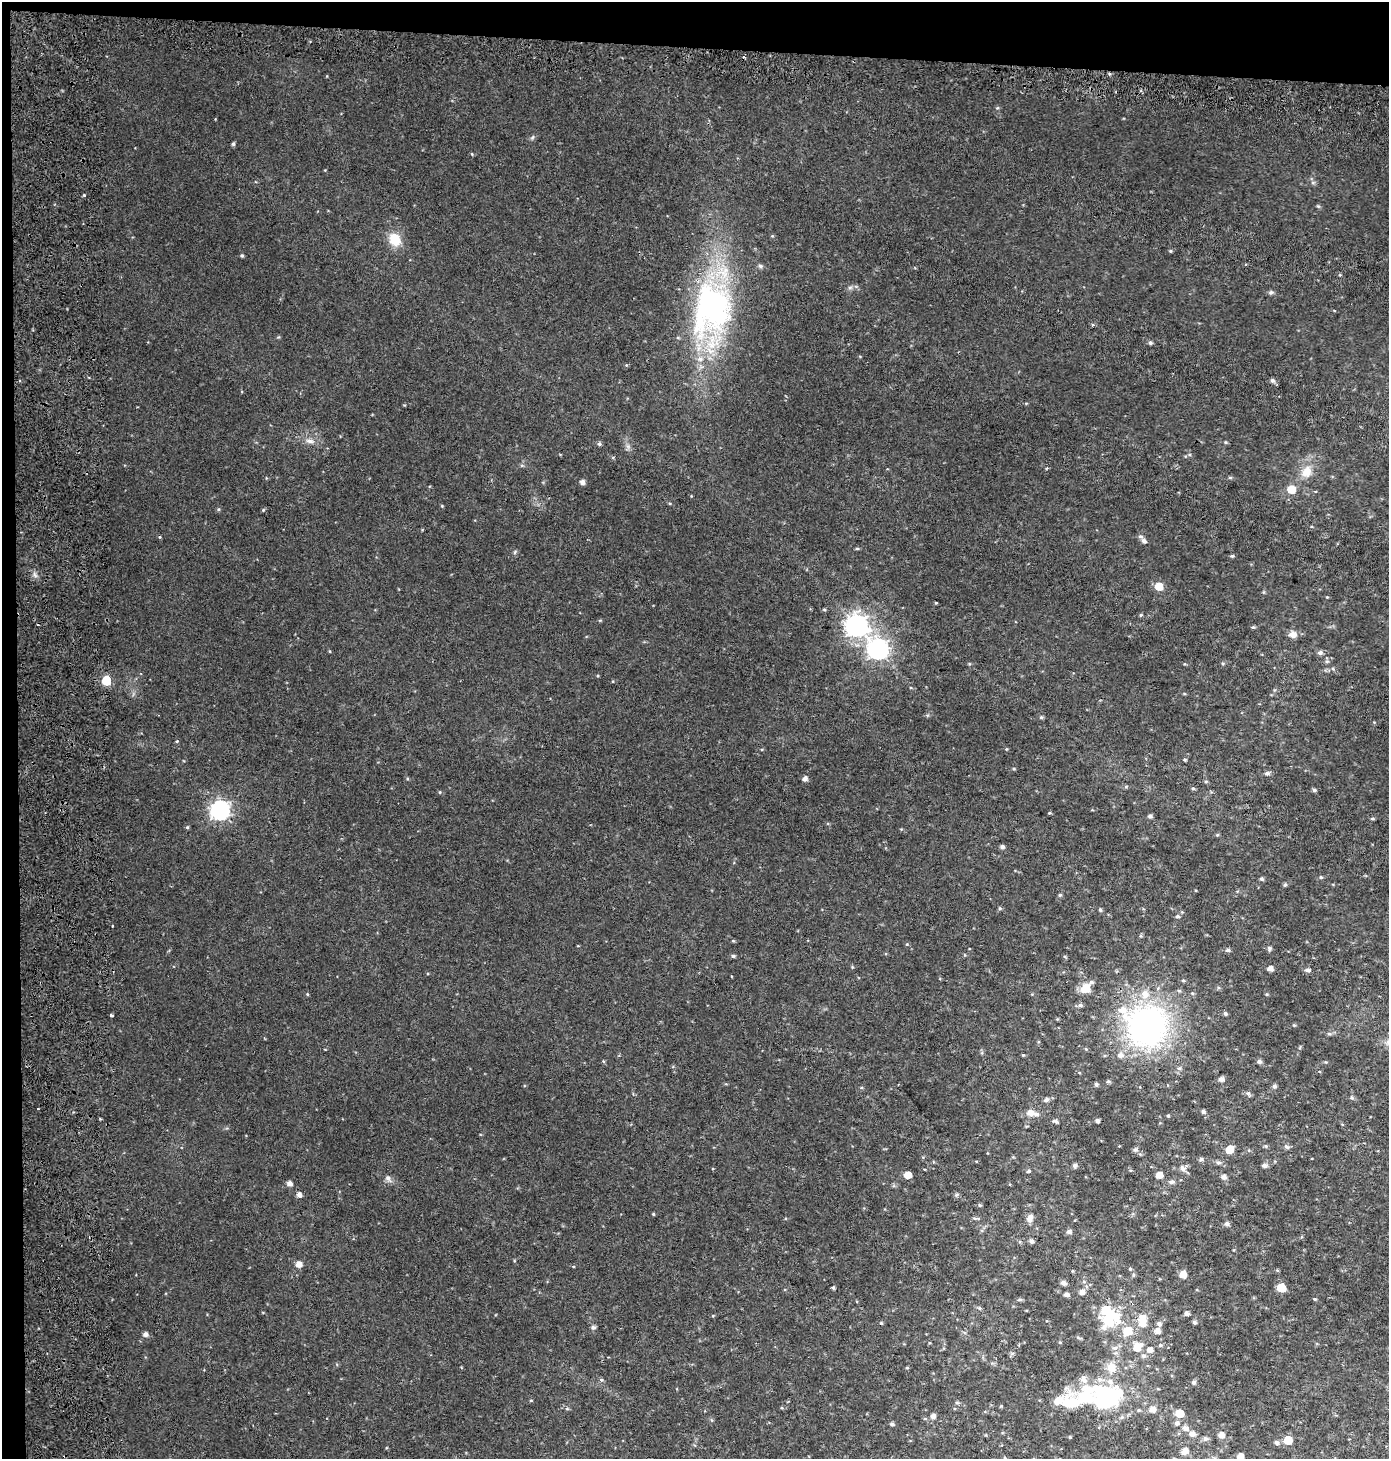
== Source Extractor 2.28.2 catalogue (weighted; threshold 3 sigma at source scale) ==
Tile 1 of 3 x 3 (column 1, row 1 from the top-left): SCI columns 334-1720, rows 2977-4433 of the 4819 x 4478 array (HDU 1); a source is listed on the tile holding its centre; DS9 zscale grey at full resolution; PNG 1391 x 1461 px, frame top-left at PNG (2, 2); no overlay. Shown black and unused: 4% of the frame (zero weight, under 2 of 3 exposures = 6% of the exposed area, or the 3 px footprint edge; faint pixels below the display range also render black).
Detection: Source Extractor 2.28.2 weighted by HDU 2 'WHT'; one run over the whole footprint, this tile lists its part. Background 0.0305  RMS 0.008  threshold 0.0359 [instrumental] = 3 sigma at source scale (4.5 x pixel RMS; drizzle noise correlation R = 1.50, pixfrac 1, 0.0396/0.0396 arcsec/px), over >= 5 px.
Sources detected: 205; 3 inside a brighter object's white glare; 2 cosmic-ray / hot-pixel residue — not listed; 10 inside a brighter listed object's ellipse — not listed separately; the other 190 listed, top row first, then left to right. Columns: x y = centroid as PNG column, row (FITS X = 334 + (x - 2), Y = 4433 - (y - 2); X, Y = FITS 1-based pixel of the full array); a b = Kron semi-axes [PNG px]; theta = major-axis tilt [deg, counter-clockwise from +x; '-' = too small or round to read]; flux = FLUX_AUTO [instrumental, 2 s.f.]
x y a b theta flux
997 108 5 4 - 0.96
532 137 7 4 46 1.3
233 144 5 4 - 1.6
472 154 5 4 - 0.76
84 195 4 3 - 0.82
1318 206 6 4 -44 1.1
395 239 16 13 -64 17
1170 251 5 4 - 0.86
242 256 4 4 - 1.2
760 266 7 5 -23 1.6
850 288 7 4 1 1.7
1271 292 7 6 - 1.6
712 308 65 47 79 200
1150 343 5 5 - 1.6
1272 381 6 5 - 2.1
1026 403 5 3 - 0.67
310 441 13 7 -9 4.9
1225 442 5 3 - 0.8
599 444 5 5 - 1.5
1046 468 3 3 - 1.2
1307 472 18 13 60 12
1230 477 6 4 0 0.97
582 482 5 5 - 3.7
1291 489 6 6 - 17
442 506 5 4 - 0.68
218 509 5 4 - 0.98
263 510 5 3 - 0.74
160 537 5 3 - 0.68
1144 541 7 5 -22 2.5
857 549 5 3 - 1
515 552 7 4 54 1.1
1232 556 5 4 - 1.2
1159 586 6 5 - 14
1327 597 4 3 - 0.56
936 603 3 2 - 0.66
824 610 5 3 - 0.87
1141 615 5 4 - 0.84
857 626 8 8 - 540
1253 627 5 5 - 1
1293 634 10 8 -3 5.3
878 649 8 8 - 370
329 651 4 3 - 0.64
1320 653 7 6 - 2.3
1327 661 6 5 - 1.6
1223 663 5 4 - 0.95
1333 669 5 3 - 1.1
106 681 6 5 - 37
1041 717 5 5 - 1.1
177 741 4 3 - 0.77
1006 749 5 3 - 0.63
1185 759 4 4 - 0.99
1014 769 5 3 - 0.73
1267 773 8 5 9 2
805 779 5 4 - 3.5
1206 781 5 3 - 0.82
1126 787 6 4 2 1
1193 789 5 3 - 0.97
1314 790 5 4 - 1.5
440 792 5 3 - 0.66
220 810 7 7 - 310
1049 813 4 4 - 0.88
1150 816 4 4 - 2.4
1372 818 6 4 -5 1
187 827 5 4 - 1
1217 835 6 3 18 0.84
1002 847 5 5 - 2
1321 877 5 4 - 1.1
1261 879 5 5 - 1.7
1285 885 6 4 65 1.2
1060 895 5 4 - 1.1
1000 908 5 4 - 1.1
1100 910 5 4 - 1.2
1177 916 6 5 - 1.6
112 926 2 2 - 0.9
1140 936 6 4 -90 0.92
907 944 5 4 - 0.74
1269 948 6 5 - 1.9
1228 950 6 4 0 1.9
733 956 5 4 - 1.7
852 967 5 4 - 0.81
1270 968 5 4 - 5
1307 970 6 5 - 2.4
1085 988 12 11 - 10
1192 993 5 4 - 1
307 994 4 4 - 0.84
1267 994 5 4 - 0.82
1080 1005 6 5 - 1.9
1225 1013 5 5 - 1.6
111 1015 3 3 - 2.7
1294 1025 4 4 - 0.79
1147 1026 35 34 - 250
1329 1034 6 4 -1 1.4
1023 1055 3 3 - 0.8
1120 1055 8 7 - 4.1
1259 1062 6 5 - 2.2
1179 1068 6 5 - 1.7
1221 1079 5 5 - 3.8
1108 1081 5 4 - 1.3
1096 1084 5 4 - 1.6
1274 1086 5 5 - 2.1
1248 1093 7 5 -50 1.8
1352 1098 6 5 - 1.5
1046 1100 7 6 - 1.9
38 1109 3 2 - 0.66
1203 1112 5 4 - 1.7
1030 1113 9 8 - 5
1168 1116 4 3 - 0.89
1055 1121 8 4 -7 1.7
1097 1121 4 4 - 2
1266 1146 5 5 - 1.1
1287 1147 8 6 -32 1.9
1229 1149 6 5 - 16
1135 1150 7 5 2 1.9
1201 1159 6 6 - 1.7
1218 1162 7 6 - 2
1264 1165 6 5 - 2.8
1075 1166 6 6 - 1.7
1183 1168 10 7 -53 3.4
1029 1171 6 4 48 1.2
908 1175 5 5 - 9.7
1159 1175 5 5 - 8.1
1224 1177 6 5 - 3.2
388 1178 10 7 -57 3
1171 1182 8 6 -3 2.3
289 1183 5 5 - 3.8
299 1194 5 5 - 3
956 1195 6 5 - 1.3
980 1205 5 5 - 0.95
653 1214 4 3 - 0.84
975 1218 10 4 -5 1.4
1030 1218 13 8 73 4.1
1227 1224 6 5 - 2.5
1069 1232 5 5 - 3
1031 1241 6 5 - 2.4
298 1264 8 7 - 4.9
1130 1269 5 4 - 0.91
1277 1270 5 4 - 0.83
1072 1271 5 3 - 0.73
1183 1274 7 6 - 8.5
1063 1283 6 5 - 3.1
833 1287 3 3 - 1.3
1281 1288 6 5 - 24
1082 1292 6 5 - 4.3
1066 1295 5 4 - 3
1020 1299 6 4 14 1.3
1315 1299 4 4 - 0.87
979 1308 5 5 - 1.2
1186 1313 5 5 - 2.6
1108 1320 28 15 11 34
1194 1322 5 5 - 1.9
881 1323 4 4 - 0.8
1142 1324 14 9 -53 9.1
1159 1324 7 6 - 2.4
593 1327 6 6 - 1.7
1128 1331 7 7 - 19
1157 1331 5 5 - 6.3
145 1334 5 5 - 3.2
1060 1342 5 3 - 0.67
1160 1345 6 4 22 1.3
1137 1347 10 8 53 11
1115 1348 9 6 2 3
1150 1350 6 6 - 5.1
1012 1353 7 4 19 1.3
1143 1356 7 6 - 2.5
907 1368 5 3 - 0.71
1111 1368 10 8 -75 12
1083 1379 12 9 -72 4.5
601 1380 6 4 -20 1.4
1194 1382 5 5 - 2.1
1106 1398 29 25 35 74
531 1400 4 4 - 0.79
957 1403 6 4 -1 1.1
1071 1403 27 17 -1 22
567 1409 6 4 1 1.1
1152 1409 7 6 - 6.3
1139 1410 6 5 - 1.1
1179 1413 6 5 - 18
933 1416 5 5 - 3.7
925 1419 6 3 -19 0.86
1177 1423 7 7 - 2.4
892 1424 5 4 - 1.8
1185 1428 7 6 - 4.3
1192 1434 7 6 - 4.4
1221 1435 5 5 - 6.4
1070 1437 4 4 - 0.85
1205 1439 7 7 - 2.4
1288 1440 5 5 - 25
1277 1442 7 6 - 2
1185 1451 9 7 65 5.9
1240 1456 5 5 - 6.7
Overlapping masked pixels (flux is a lower limit): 1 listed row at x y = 1147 1026
Isophote crosses this tile's border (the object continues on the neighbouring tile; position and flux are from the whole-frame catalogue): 1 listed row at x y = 1240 1456
Unlisted compact peaks at least as high as the median listed source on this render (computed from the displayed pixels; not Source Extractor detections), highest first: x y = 35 575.